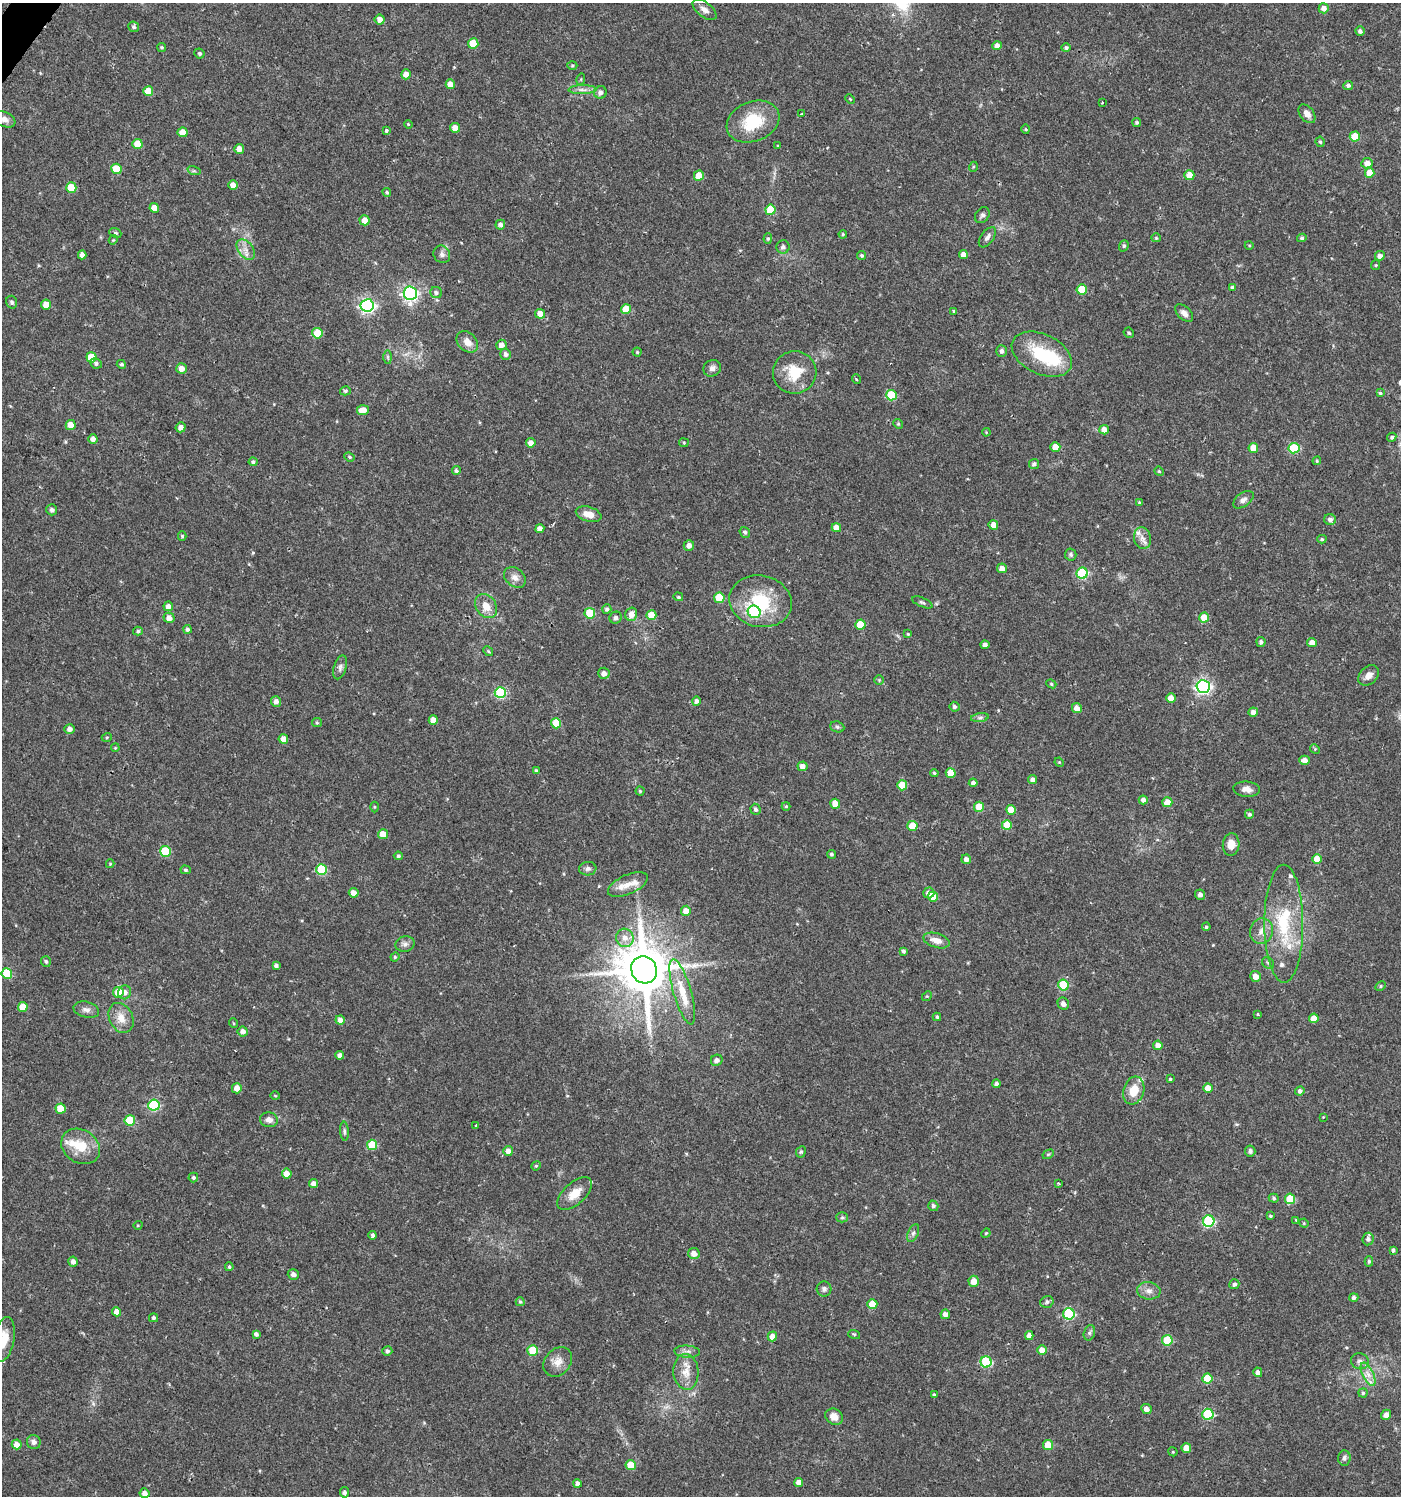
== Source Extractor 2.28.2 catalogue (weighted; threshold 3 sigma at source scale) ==
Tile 11 of 4 x 4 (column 3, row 3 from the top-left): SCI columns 2976-4374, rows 1501-2994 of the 6017 x 5984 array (HDU 1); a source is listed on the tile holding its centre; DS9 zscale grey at full resolution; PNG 1403 x 1498 px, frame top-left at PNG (2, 3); each listed source drawn as its Kron ellipse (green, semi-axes under 4 px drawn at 4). Shown black and unused: <1% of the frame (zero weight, under 2 of 3 exposures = <1% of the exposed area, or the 3 px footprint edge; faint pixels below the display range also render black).
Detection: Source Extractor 2.28.2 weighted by HDU 2 'WHT'; one run over the whole footprint, this tile lists its part. Background 0.0285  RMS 0.0035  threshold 0.0158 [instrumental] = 3 sigma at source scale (4.5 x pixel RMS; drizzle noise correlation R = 1.50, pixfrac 1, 0.0396/0.0396 arcsec/px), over >= 5 px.
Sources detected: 351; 1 too faint to see at this stretch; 1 inside a brighter object's white glare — neither listed nor drawn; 7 inside a brighter listed object's ellipse — not listed separately; the other 342 listed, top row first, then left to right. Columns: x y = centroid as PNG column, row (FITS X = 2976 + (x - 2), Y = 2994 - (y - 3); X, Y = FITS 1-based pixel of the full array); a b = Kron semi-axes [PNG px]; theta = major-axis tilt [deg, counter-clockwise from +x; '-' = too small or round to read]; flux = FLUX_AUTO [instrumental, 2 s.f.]
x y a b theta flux
1324 8 5 5 - 1.8
705 10 14 7 -37 1.9
380 20 5 5 - 2.2
134 27 5 5 - 0.73
1360 31 5 4 - 1.1
473 43 5 5 - 7.6
997 46 4 4 - 2.2
162 47 4 4 - 0.47
1066 48 5 4 - 0.69
199 53 5 5 - 0.67
572 65 5 3 - 0.39
406 74 5 5 - 2.6
581 79 6 3 73 0.35
450 84 5 4 - 2.5
1348 85 5 4 - 0.93
583 90 14 4 1 1.6
148 91 5 5 - 6.1
600 92 6 6 - 1.4
850 99 5 3 - 0.29
1102 103 3 3 - 0.47
802 114 3 3 - 0.38
1307 114 11 7 -53 2
4 119 12 7 -23 1.9
753 122 27 20 21 15
1137 122 4 4 - 0.64
408 124 4 3 - 0.31
455 128 5 4 - 2.5
1026 129 4 4 - 0.35
386 130 3 3 - 2.4
183 132 5 5 - 3.4
1355 137 5 5 - 8.2
1320 142 5 4 - 0.54
137 144 5 5 - 5.8
778 146 4 3 - 0.37
239 149 5 5 - 2.2
1367 163 6 5 - 2.5
973 167 5 3 - 0.33
116 169 5 5 - 10
194 171 7 4 -17 0.55
1370 173 5 4 - 4.6
1189 175 5 5 - 5
699 176 5 5 - 4.9
233 185 5 4 - 2.7
71 188 5 5 - 9.7
387 192 4 3 - 0.45
154 208 5 4 - 3.1
770 210 5 5 - 10
982 215 8 6 51 1
364 220 5 5 - 2.9
500 225 5 5 - 1.5
115 233 6 4 -22 0.64
843 234 4 3 - 0.37
987 237 12 6 54 1.5
1156 238 5 4 - 0.39
1302 238 4 4 - 0.66
768 239 5 4 - 0.49
113 240 5 3 - 0.33
1249 245 4 3 - 0.32
1124 246 6 4 69 0.62
783 247 6 6 - 1.2
246 250 11 7 -51 2.4
442 254 9 8 - 1.3
82 255 4 4 - 1.8
862 255 4 4 - 0.59
963 255 4 4 - 2.4
1380 256 5 4 - 1.7
1376 265 5 4 - 0.41
1232 287 4 3 - 0.6
1082 289 5 5 - 8.4
436 292 6 5 - 0.85
410 293 7 6 - 84
12 302 6 5 - 0.89
46 305 5 5 - 3
367 305 6 6 - 76
626 309 5 5 - 7.5
954 311 4 3 - 0.42
1184 313 11 6 -44 1.7
540 314 5 5 - 2.6
317 333 5 5 - 9.6
1129 333 5 5 - 0.57
467 342 12 9 -45 3.1
501 345 5 5 - 2.8
1002 351 6 5 - 0.99
637 352 4 4 - 0.43
506 354 6 5 - 1.2
1042 354 32 20 -26 18
91 357 5 5 - 7.1
388 357 7 4 -89 0.59
96 363 6 5 - 0.75
121 364 5 4 - 0.6
712 368 9 8 - 1.5
182 369 5 5 - 2.7
795 372 22 21 - 11
856 379 5 3 - 0.32
345 391 5 4 - 0.63
1380 393 4 3 - 0.49
891 395 5 5 - 14
363 410 6 5 - 3.4
898 424 5 4 - 0.44
71 425 5 5 - 3.9
181 427 5 5 - 1.9
1104 430 5 5 - 2.6
986 432 4 3 - 0.25
1392 437 5 4 - 0.68
93 439 5 4 - 1.8
531 443 5 4 - 2.4
684 443 5 4 - 0.37
1055 447 5 5 - 5.6
1253 448 5 5 - 5.4
1294 448 5 5 - 20
349 457 5 4 - 0.54
1317 461 4 4 - 0.39
253 462 4 4 - 0.59
1034 464 5 4 - 0.89
456 471 4 4 - 0.7
1159 471 5 4 - 0.38
1243 500 11 7 36 1.5
1139 502 4 3 - 0.42
52 510 5 5 - 0.92
589 514 13 7 -16 3.2
1330 520 6 5 - 1.2
993 525 5 4 - 3.3
836 528 5 4 - 3.2
540 529 4 4 - 1.8
745 532 5 5 - 0.79
182 536 5 4 - 0.55
1142 538 11 8 -77 2.1
1322 539 4 4 - 0.56
689 545 5 5 - 1.9
1071 554 6 6 - 0.65
1002 568 5 5 - 1.9
1082 573 5 5 - 25
515 577 12 9 -39 2.4
678 597 5 4 - 0.39
719 598 5 5 - 10
761 601 31 25 -12 21
922 602 11 4 -23 0.79
168 606 5 5 - 1.8
486 606 13 10 -56 4.6
607 609 4 4 - 0.89
754 612 6 6 - 26
590 613 5 5 - 12
631 614 7 6 - 2.9
651 615 5 5 - 5.8
1204 617 5 5 - 5.2
169 618 5 5 - 2.4
616 618 6 6 - 0.85
860 625 5 5 - 8.7
188 629 4 4 - 0.83
138 631 5 4 - 0.6
908 634 3 3 - 0.36
1261 642 5 4 - 0.89
1312 642 5 4 - 2.8
985 645 4 3 - 0.92
488 651 5 4 - 0.39
340 667 12 6 73 1.3
604 673 6 5 - 1.8
1369 675 12 8 45 2.5
879 680 5 4 - 0.38
1051 684 5 4 - 0.49
1203 687 6 6 - 84
500 693 5 5 - 29
1171 698 5 4 - 3.7
276 701 5 5 - 1.4
696 701 5 4 - 0.96
954 707 5 4 - 0.81
1077 708 5 5 - 2.2
1253 712 4 4 - 2
980 718 9 4 8 0.8
433 720 5 4 - 3.2
317 723 5 4 - 0.47
556 723 5 5 - 9.6
837 727 7 5 -21 0.7
70 729 5 5 - 1.5
107 737 5 3 - 0.36
283 739 4 4 - 3.1
115 748 4 3 - 0.3
1315 749 5 4 - 0.36
1305 760 5 4 - 2
1059 762 5 3 - 0.3
802 766 5 5 - 2
536 771 4 4 - 0.56
934 773 4 3 - 0.53
951 773 5 5 - 4.7
1033 780 4 4 - 1.4
973 783 4 4 - 1.1
902 785 5 5 - 7.2
1247 789 13 7 -5 2.2
640 791 4 4 - 0.46
1143 800 4 4 - 1.5
1167 802 5 5 - 4.4
835 804 5 5 - 4.4
786 806 4 4 - 0.37
374 807 5 3 - 0.34
979 807 5 5 - 7.1
755 809 6 5 - 0.85
1011 810 5 4 - 4.6
1249 814 4 4 - 0.71
1007 825 5 5 - 7.9
912 826 5 5 - 7.8
383 834 5 5 - 4.8
1231 844 11 8 86 3.7
165 851 5 5 - 16
831 854 4 4 - 0.59
398 856 4 4 - 0.63
966 859 5 4 - 1.6
1317 859 5 5 - 5.1
110 864 4 4 - 0.33
321 869 5 5 - 20
588 869 8 6 5 1.1
186 870 5 4 - 0.55
628 884 21 9 24 4.4
354 893 5 4 - 2.3
929 893 5 5 - 1.9
1200 895 5 4 - 1.3
933 896 5 5 - 5.6
686 911 5 5 - 2.9
1284 924 59 19 -90 24
1206 927 4 4 - 0.55
1262 931 13 11 75 3
625 938 9 8 - 2.7
936 940 13 7 -17 3.2
405 944 9 7 13 1.3
903 951 4 3 - 0.75
395 957 5 4 - 0.46
46 961 5 5 - 0.65
1268 963 6 5 - 0.68
276 966 4 3 - 0.86
644 970 14 12 -65 2000
7 974 5 5 - 15
1256 976 5 5 - 2.6
1063 985 5 5 - 15
1381 986 5 4 - 0.55
118 992 5 5 - 6.2
125 992 7 6 - 1.9
682 992 34 9 -74 7.6
927 996 5 4 - 0.36
1063 1004 6 5 - 1.7
23 1007 5 5 - 5.2
86 1010 13 8 -15 1.8
1258 1014 3 3 - 0.58
937 1017 4 4 - 0.46
121 1018 16 11 -63 4.2
1314 1018 5 4 - 3.9
340 1020 5 4 - 1.7
233 1023 5 3 - 0.3
243 1031 5 5 - 2.1
1158 1045 4 4 - 2.3
340 1055 4 4 - 1.3
717 1060 6 5 - 1.6
1170 1079 3 3 - 0.53
997 1084 4 4 - 1.2
237 1088 5 5 - 3
1208 1088 5 4 - 4
1134 1091 14 10 72 6.1
1300 1091 4 4 - 1.2
275 1096 4 3 - 0.3
154 1105 5 5 - 31
60 1108 5 5 - 7.1
1323 1117 2 2 - 0.19
130 1120 5 5 - 11
269 1120 9 7 -12 1.9
476 1125 4 3 - 0.34
344 1131 9 4 -85 0.7
372 1145 5 5 - 13
81 1146 20 16 -33 8
508 1151 5 4 - 2.1
1250 1151 5 5 - 1.2
801 1152 6 4 66 0.58
1048 1154 6 4 29 0.46
536 1166 5 4 - 0.42
287 1174 5 4 - 3.4
193 1177 5 4 - 0.7
1059 1183 3 3 - 0.58
314 1184 4 4 - 2.3
575 1193 21 10 42 5.4
1274 1198 5 4 - 0.63
1290 1199 5 5 - 11
933 1206 5 5 - 0.82
1270 1216 4 3 - 0.49
842 1217 5 5 - 0.57
1296 1220 4 4 - 0.28
1209 1221 6 5 - 35
1304 1223 5 4 - 0.36
138 1225 5 3 - 0.28
913 1233 9 5 65 0.97
986 1233 5 4 - 0.33
373 1235 4 4 - 0.81
1368 1239 6 5 - 1.1
1393 1250 4 3 - 0.73
694 1254 5 5 - 2.5
1369 1261 5 4 - 0.62
73 1262 5 5 - 1.6
229 1267 4 4 - 0.53
293 1274 5 5 - 1.5
974 1281 5 5 - 3.5
1234 1284 5 4 - 1
824 1289 7 7 - 1.2
1149 1291 12 8 -10 2.2
1354 1297 4 4 - 0.94
520 1302 4 4 - 0.49
1047 1302 7 6 - 0.91
872 1304 5 5 - 6.9
116 1312 4 4 - 2.3
945 1314 5 4 - 1.8
1069 1314 5 5 - 30
154 1318 4 4 - 0.65
1089 1333 8 5 72 0.8
256 1334 4 4 - 0.93
854 1334 6 3 -18 0.38
772 1336 5 4 - 2.8
1029 1336 4 4 - 1.8
4 1339 23 10 79 5.9
1167 1340 5 5 - 13
533 1350 5 5 - 11
1042 1350 5 5 - 3.2
387 1351 5 5 - 0.76
687 1352 12 6 -4 1.6
1360 1361 9 8 - 1.5
558 1362 16 12 49 3.5
986 1362 5 5 - 27
686 1372 18 12 -86 4.7
1258 1372 5 4 - 1.4
1368 1374 12 5 -64 2.3
1207 1378 5 5 - 11
1363 1393 4 4 - 0.53
934 1395 4 3 - 0.7
1146 1409 5 5 - 1.9
1208 1414 5 5 - 23
1386 1415 5 5 - 1.5
834 1417 9 7 -32 3
34 1442 7 7 - 1.5
17 1444 5 5 - 2.6
1048 1445 5 5 - 7.8
1186 1448 5 5 - 3.4
1173 1452 5 3 - 0.34
1344 1458 7 6 - 1
631 1465 5 5 - 6.7
799 1482 4 4 - 2.3
577 1483 4 4 - 1.2
344 1492 5 4 - 0.98
144 1493 5 5 - 2.2
Isophote crosses this tile's border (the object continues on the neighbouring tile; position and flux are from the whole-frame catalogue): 2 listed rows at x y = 4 119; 4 1339